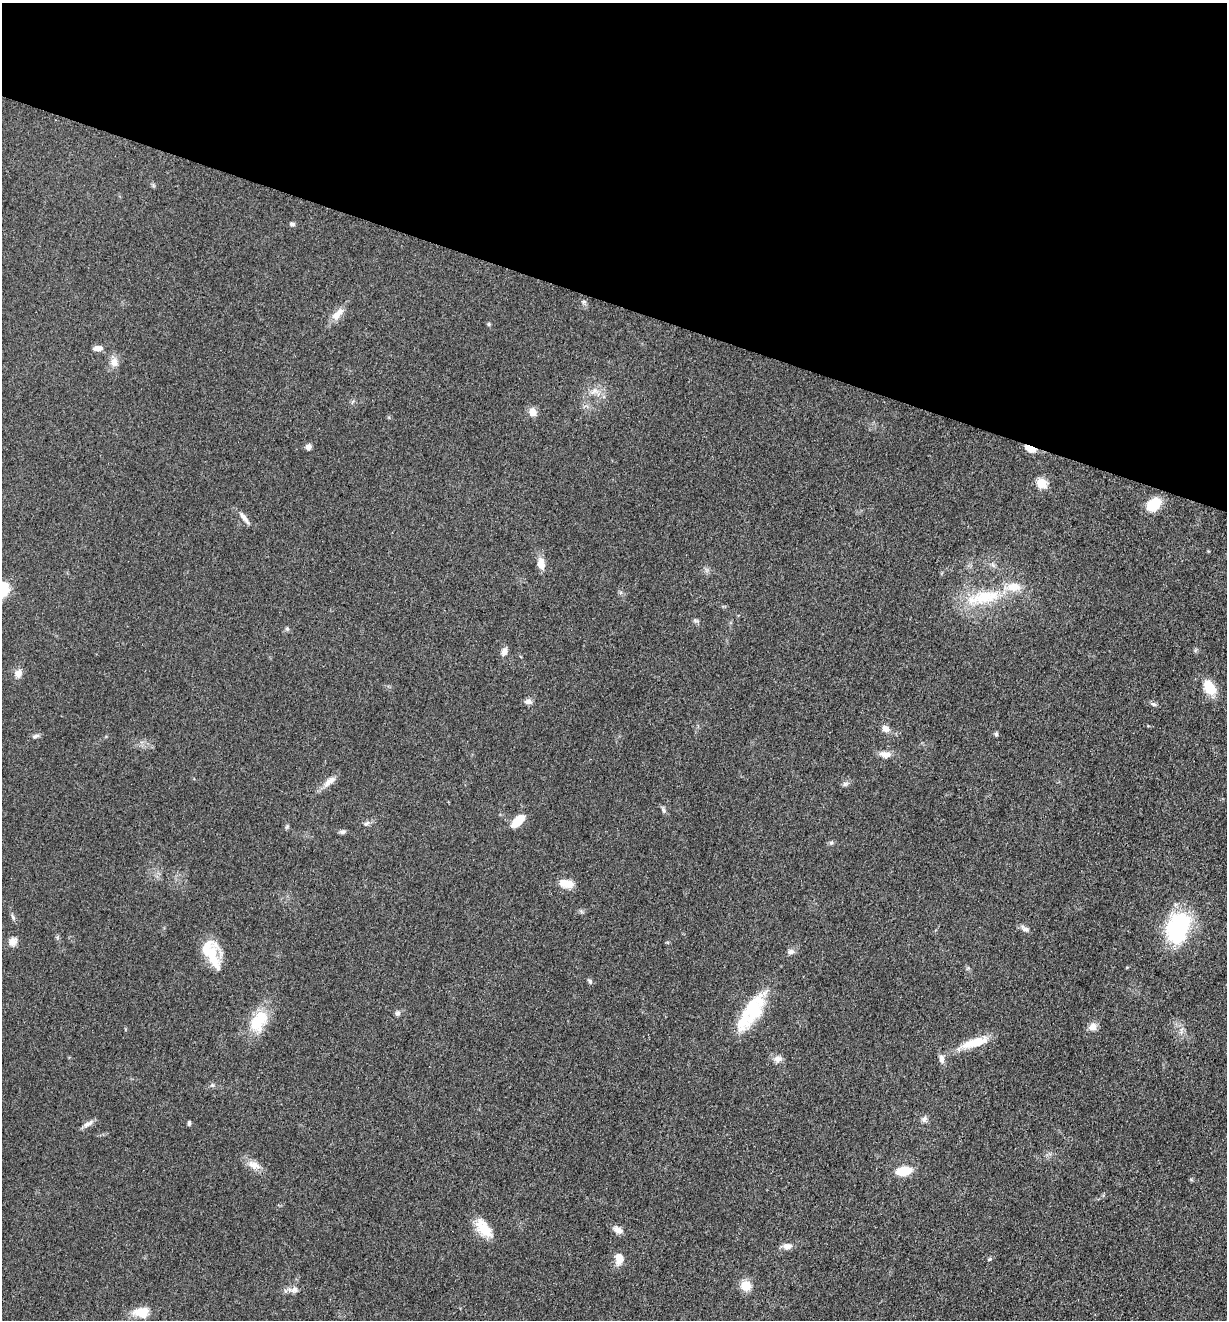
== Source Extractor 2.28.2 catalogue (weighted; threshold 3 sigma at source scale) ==
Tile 2 of 4 x 4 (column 2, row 1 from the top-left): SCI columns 1489-2713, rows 3968-5285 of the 5304 x 5292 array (HDU 1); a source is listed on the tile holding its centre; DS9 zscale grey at full resolution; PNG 1229 x 1322 px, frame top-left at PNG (2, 3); no overlay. Shown black and unused: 23% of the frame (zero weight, under 3 of 5 exposures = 1% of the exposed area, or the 3 px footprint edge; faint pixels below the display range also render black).
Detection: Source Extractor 2.28.2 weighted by HDU 2 'WHT'; one run over the whole footprint, this tile lists its part. Background 0.0509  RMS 0.0056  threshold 0.0251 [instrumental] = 3 sigma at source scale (4.5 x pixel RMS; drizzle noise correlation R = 1.50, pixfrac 1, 0.05/0.05 arcsec/px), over >= 5 px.
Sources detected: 64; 1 inside a brighter object's white glare — not listed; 2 inside a brighter listed object's ellipse — not listed separately; the other 61 listed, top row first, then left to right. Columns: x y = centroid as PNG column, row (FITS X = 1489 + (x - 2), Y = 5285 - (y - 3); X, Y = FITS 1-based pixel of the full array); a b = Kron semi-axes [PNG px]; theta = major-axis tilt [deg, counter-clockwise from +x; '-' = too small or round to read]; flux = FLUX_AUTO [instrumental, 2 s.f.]
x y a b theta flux
292 224 7 4 -6 1.2
337 314 21 9 46 5.6
98 348 12 6 4 2.8
114 362 13 10 81 4.1
594 391 12 5 26 2.8
532 412 10 9 - 4
308 447 7 6 - 2.3
1030 449 13 6 -24 4.9
1041 483 6 6 - 22
1154 504 13 9 43 19
244 518 18 6 -49 3.1
541 564 14 8 -82 5
985 597 51 18 13 30
695 620 6 5 - 1.1
287 629 5 5 - 0.89
504 651 10 7 67 2.7
18 674 11 9 81 3.4
1210 687 16 10 -55 14
528 701 10 6 -2 2.3
1154 704 8 4 -9 1
885 729 9 7 -41 3.1
996 734 6 5 - 0.92
36 736 10 5 18 1.4
885 754 17 8 -8 3.8
328 782 15 7 48 4.2
845 784 7 4 18 1.1
664 810 7 6 - 1.3
518 821 16 8 44 10
366 824 9 5 41 1.5
287 826 6 4 20 0.74
342 832 8 6 0 1.2
831 843 7 5 74 1
566 883 18 9 -9 6.5
13 917 9 4 -60 1.1
1178 927 30 19 75 65
1025 929 13 6 -34 2.2
13 942 12 10 42 3.3
791 952 8 7 - 1.8
211 953 35 14 -68 18
590 981 7 4 -71 0.94
753 1011 41 20 56 26
397 1013 8 5 21 1.3
258 1021 31 19 60 18
1093 1026 11 9 68 3.5
975 1042 38 10 16 12
777 1059 10 8 9 3.2
941 1059 11 7 -83 2.5
212 1085 6 4 -45 0.89
924 1119 9 6 73 1.7
189 1123 6 4 -89 1
88 1124 15 6 32 2.6
254 1165 17 10 -19 5.2
904 1171 13 7 10 17
483 1228 27 13 -50 11
617 1230 12 8 -29 3.3
787 1246 11 8 -2 3.1
619 1258 12 8 89 6.3
990 1259 6 4 35 0.7
746 1285 13 12 - 6.4
294 1290 9 8 - 2.3
142 1312 19 12 4 9.4
Overlapping masked pixels (flux is a lower limit): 1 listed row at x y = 1030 449